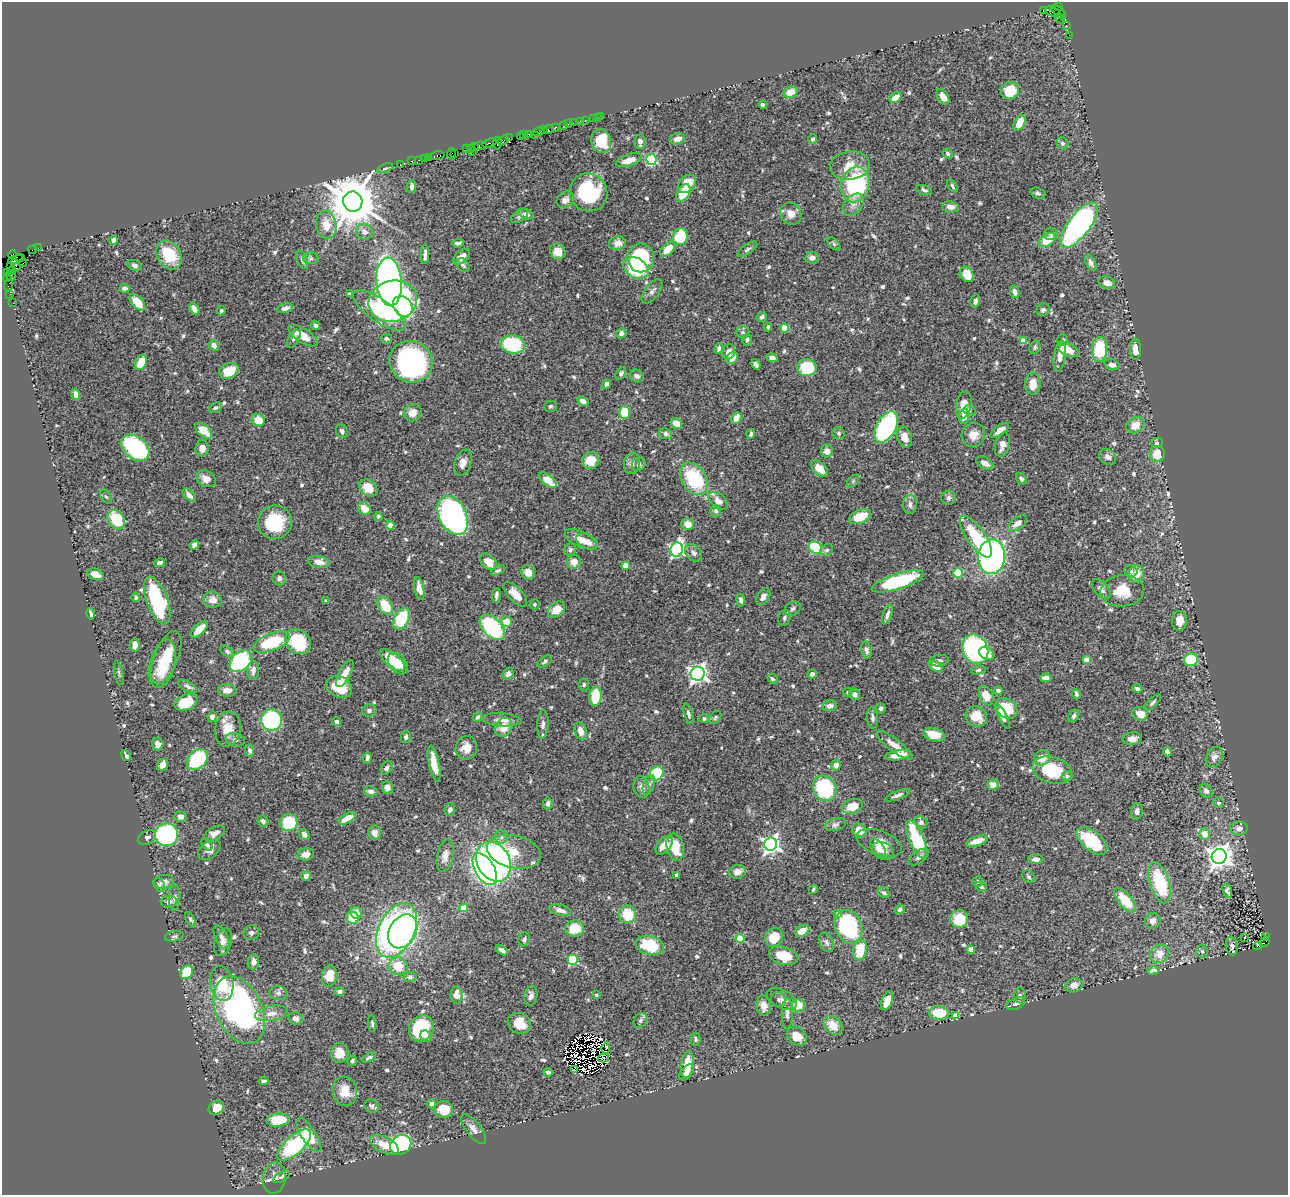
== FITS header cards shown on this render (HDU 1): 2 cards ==
NAXIS1  =                 1286
NAXIS2  =                 1193

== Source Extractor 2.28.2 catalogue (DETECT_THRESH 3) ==
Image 1286 x 1193 px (HDU 1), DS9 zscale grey, 1 PNG px = 1 image px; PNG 1290 x 1197 px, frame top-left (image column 1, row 1193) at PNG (2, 2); each listed source drawn as its Kron ellipse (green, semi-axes under 4 px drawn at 4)
Background 1.05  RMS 0.029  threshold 0.0867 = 3 sigma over >= 5 px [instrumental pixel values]
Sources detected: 677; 8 with non-positive FLUX_AUTO (blend fragments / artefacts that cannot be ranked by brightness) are neither listed nor drawn; of the other 669, the 500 brightest by FLUX_AUTO listed and drawn (169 fainter detections omitted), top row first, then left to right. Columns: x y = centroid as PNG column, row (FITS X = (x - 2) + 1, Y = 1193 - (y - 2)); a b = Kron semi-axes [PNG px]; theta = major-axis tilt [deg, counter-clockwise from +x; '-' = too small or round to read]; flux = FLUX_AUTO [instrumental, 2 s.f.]
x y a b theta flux
1059 6 3 2 - 34
1043 10 3 3 - 450
1058 11 8 3 -31 110
1052 12 8 3 -24 320
1062 15 4 4 - 35
1060 19 5 2 - 47
1066 26 3 2 - 74
1069 35 2 2 - 19
1010 91 9 8 - 55
791 92 7 5 18 29
943 97 8 5 -59 14
895 98 6 4 36 20
763 105 4 3 - 5.1
601 116 2 2 - 11
597 117 2 2 - 24
593 118 2 2 - 6.9
585 120 2 2 - 13
580 121 2 2 - 5.7
573 123 2 2 - 24
1019 123 9 5 61 35
568 124 2 2 - 10
564 126 3 3 - 28
555 127 3 3 - 35
548 129 5 3 - 96
544 130 3 2 - 32
538 132 6 3 15 110
529 134 3 2 - 46
523 135 3 2 - 47
535 135 2 2 - 29
520 137 3 3 - 36
509 138 3 2 - 35
677 139 8 5 14 14
813 139 5 4 - 4.9
503 140 5 3 - 82
601 141 12 10 -72 51
640 141 7 5 81 7.7
489 143 7 3 19 180
497 143 6 3 83 120
1062 143 6 5 - 4.1
480 146 6 3 10 160
474 147 2 2 - 18
466 149 4 2 - 43
470 149 3 2 - 43
472 152 2 2 - 46
455 153 4 3 - 22
451 154 6 3 84 43
948 154 5 4 - 4.9
437 156 8 3 11 120
429 157 3 3 - 54
424 158 2 2 - 30
418 160 2 2 - 17
629 160 13 5 19 26
651 160 5 5 - 160
412 161 3 2 - 37
400 164 2 2 - 21
850 165 20 14 7 39
385 168 8 4 19 3.6
687 184 10 7 45 35
855 184 18 14 75 220
412 186 6 4 87 6.1
952 186 7 3 -55 4
924 190 8 4 -16 4.7
588 192 19 18 - 150
683 193 9 6 59 52
1038 193 7 5 -19 5.6
565 200 9 7 41 9.9
353 202 10 9 - 12000
853 205 12 8 49 14
951 207 8 5 -6 13
526 214 8 5 -23 8.4
791 214 11 10 - 20
519 216 9 5 31 5.4
326 225 14 10 -82 27
1079 225 27 11 53 530
364 232 9 7 -24 12
1051 234 7 6 - 4.8
680 237 8 7 - 81
114 240 4 4 - 8.8
1047 240 9 6 33 45
458 243 6 3 4 5.4
617 243 8 7 - 16
834 244 7 4 -45 3.9
38 248 3 2 - 8
668 249 9 5 44 31
747 249 11 4 36 5.6
33 250 4 2 - 20
558 252 8 7 - 19
425 254 9 3 89 7.5
12 255 4 3 - 47
169 255 15 11 -57 68
462 257 10 5 41 14
311 258 8 6 0 5.3
641 258 14 13 - 160
812 258 6 6 - 12
16 259 9 3 15 11
20 259 3 2 - 6.9
302 260 10 5 -67 4.9
23 262 4 2 - 41
1091 263 8 5 -64 7.4
16 265 6 3 -60 130
134 265 7 5 -21 6.4
463 265 8 5 -46 4.3
10 266 4 3 - 13
16 268 4 3 - 67
636 268 13 9 -31 110
12 271 4 3 - 83
8 273 3 3 - 51
967 274 8 6 -56 36
11 276 4 2 - 39
7 278 4 3 - 31
389 282 24 13 -85 760
1107 283 8 6 -20 13
8 285 6 2 68 16
124 288 5 3 - 5.2
652 291 14 7 52 9.5
1015 292 6 4 -76 11
10 294 2 2 - 11
349 294 4 3 - 3.6
393 301 24 20 15 580
975 301 7 4 76 6
137 302 10 5 -48 28
13 303 2 2 - 10
403 306 11 9 -50 120
285 308 8 5 12 9.8
194 309 7 4 -58 14
379 310 30 11 -35 100
1043 310 7 6 - 5
221 311 5 4 - 3.8
762 317 5 4 - 6.3
315 325 5 4 - 4.9
768 327 4 3 - 3.7
785 328 4 4 - 63
743 332 6 5 - 4
621 333 5 5 - 6.7
303 335 17 7 -33 27
386 338 5 5 - 4.3
294 339 10 5 61 5.3
747 340 6 5 - 3.8
1063 340 5 5 - 4.5
1024 341 4 4 - 29
513 344 12 9 -5 130
214 345 6 5 - 10
1035 347 7 5 64 4.4
719 348 5 4 - 5.1
1135 349 10 5 89 20
1068 350 12 6 -23 26
1099 350 12 7 87 100
729 352 8 6 71 10
1060 356 16 6 82 17
732 358 6 5 - 16
772 358 5 4 - 6.8
141 362 8 5 68 41
411 362 22 20 -26 470
756 364 5 4 - 5.2
1112 365 8 5 -18 9.5
807 368 9 8 - 88
229 371 10 7 23 39
621 374 7 4 59 4.9
637 376 7 6 - 6.6
607 384 4 4 - 8.2
1033 384 11 8 89 29
76 394 6 4 -74 12
583 401 6 4 -29 7.4
964 405 14 7 78 25
550 406 6 5 - 4.1
215 408 7 5 29 5.2
969 410 6 5 - 3.7
624 412 6 5 - 56
413 413 9 8 - 17
964 416 7 5 87 14
736 418 6 5 - 17
258 420 7 6 - 30
676 423 6 5 - 22
1135 425 10 7 32 22
886 427 17 9 61 250
1000 430 11 5 36 15
204 431 10 5 -42 37
342 431 7 5 -63 6.7
839 433 6 6 - 4
665 434 6 5 - 6.1
751 434 5 4 - 3.9
973 435 12 11 - 21
905 437 11 7 -71 19
1157 443 6 5 - 5.4
1002 445 12 7 74 15
135 448 16 11 -40 270
202 448 8 6 86 14
827 451 6 6 - 12
1157 454 8 7 - 31
1108 457 9 7 -38 9.1
591 461 9 8 - 33
463 463 13 8 69 15
632 463 11 8 81 9.8
985 463 9 5 -30 13
639 464 7 6 - 4.6
820 468 10 6 -43 23
206 479 10 7 -27 15
694 479 17 12 -56 130
1021 479 6 4 -56 4.9
548 480 10 5 -37 30
853 481 7 4 46 3.6
368 488 10 7 -41 35
189 495 8 4 -47 9.7
106 497 7 5 -61 3.8
948 498 7 7 - 5.6
718 501 11 7 -41 15
910 504 9 7 89 8.7
364 508 7 5 -41 23
716 511 6 5 - 5.1
453 515 21 13 -63 600
378 516 4 4 - 3.6
860 517 11 6 22 48
116 519 10 8 -60 68
275 522 17 17 - 85
1017 523 11 5 36 15
688 524 6 5 - 19
390 525 4 4 - 26
976 537 24 9 -55 98
581 539 17 7 -25 21
587 542 11 7 -28 15
194 545 5 4 - 8.7
815 547 7 5 -37 120
570 549 6 5 - 4.2
677 549 7 6 - 410
827 550 6 5 - 4.6
694 553 10 7 -48 8.2
992 557 17 13 87 600
319 562 11 6 -8 16
488 562 10 6 -44 23
574 562 7 7 - 15
160 563 5 4 - 7
625 565 4 4 - 35
498 570 7 4 30 3.5
1131 571 7 5 -31 4.5
528 572 7 6 - 18
958 573 4 4 - 89
95 574 8 5 -20 22
1136 574 9 8 - 26
279 578 7 6 - 6.4
898 581 27 8 17 180
419 588 12 5 -77 16
1101 589 12 7 -47 9.2
1122 591 22 15 4 56
515 594 15 7 -46 20
496 595 7 3 87 5.2
763 597 9 6 58 10
136 598 4 4 - 3.6
213 600 9 8 - 12
741 600 6 4 -83 5.9
157 601 25 10 -70 200
326 601 4 3 - 3.8
535 604 5 5 - 4
385 605 10 6 -57 52
556 609 9 7 39 25
793 609 8 6 30 5.7
91 614 6 3 -77 11
887 615 10 4 73 7.2
784 618 8 6 73 5.5
402 619 12 7 62 95
1179 621 10 7 -90 22
506 622 5 5 - 23
492 627 15 9 -47 230
199 629 11 5 43 37
272 642 19 8 21 110
298 642 13 11 -39 99
135 645 6 4 83 12
975 649 15 12 -60 330
866 650 9 5 -79 6
227 651 7 5 -34 5.1
987 653 8 6 -36 31
166 658 28 12 68 59
392 660 15 7 -39 57
1087 660 4 4 - 36
1191 660 7 6 - 71
241 661 13 9 44 200
545 661 8 4 35 4.6
939 661 9 6 6 6.1
163 664 25 12 76 65
398 664 12 8 -50 43
936 666 8 5 -32 16
253 670 9 5 86 10
978 670 7 4 9 4.1
119 673 12 3 -78 3.5
345 674 15 6 62 18
508 674 6 5 - 6.6
698 674 7 7 - 910
812 674 5 4 - 6.6
1046 678 6 4 4 10
772 679 5 4 - 3.6
584 685 6 5 - 3.7
188 686 11 4 -30 6.5
339 687 13 10 -26 51
1137 689 5 4 - 5.2
227 690 9 6 -6 12
998 690 4 4 - 8.3
848 692 5 4 - 3.5
855 694 6 5 - 7.1
1076 694 5 3 - 4.4
595 696 9 6 84 56
986 696 10 6 -66 27
186 702 12 7 23 70
1153 702 10 4 46 4.6
830 706 7 5 10 10
881 708 5 4 - 4.6
1006 708 12 9 -38 65
369 710 7 6 - 6.6
688 714 10 4 -74 4.6
1140 714 8 6 -25 21
1074 716 7 5 56 6.3
212 717 5 4 - 8
478 717 5 4 - 4.6
715 717 7 5 52 3.6
976 717 11 10 - 32
1003 717 13 4 -64 13
704 718 4 4 - 6.1
873 718 11 5 -86 6.3
271 720 10 10 - 220
502 720 20 6 -4 15
337 722 4 4 - 8.6
543 724 14 6 88 9
504 727 10 8 62 29
228 729 17 13 80 34
581 731 9 6 -74 15
934 735 11 6 -14 32
406 737 6 5 - 3.9
1132 739 9 6 3 12
235 740 10 6 -13 7.1
158 744 6 5 - 9
894 745 22 6 -38 24
466 748 12 10 69 21
250 751 6 4 -81 6.1
1167 752 5 4 - 4.4
898 755 13 5 9 28
126 756 6 3 -60 5.2
1214 757 11 7 60 12
367 758 6 4 86 6
1042 758 8 7 - 23
197 759 12 9 44 130
434 764 18 5 -78 34
162 765 6 5 - 14
836 765 5 5 - 12
387 768 7 5 58 7.3
1052 770 20 13 -17 86
657 773 7 6 - 99
1067 776 5 4 - 4.1
649 785 10 5 71 7.1
993 785 5 5 - 15
641 787 11 8 -77 11
387 788 6 5 - 9.4
825 788 13 11 -60 180
371 791 7 5 -11 8.3
1206 791 7 6 - 6.9
898 795 13 4 21 6.8
548 803 6 4 81 6
1219 803 5 5 - 5.1
852 806 10 7 18 36
450 809 6 5 - 6
1137 811 8 6 86 6.5
180 816 6 5 - 9.4
347 818 9 4 29 29
263 821 6 5 - 5.5
921 822 7 5 -44 7
289 823 9 8 - 80
835 824 10 6 16 6.9
1239 828 9 6 -3 9.3
859 830 7 6 - 21
215 833 11 6 27 17
375 833 7 6 - 12
304 834 6 4 -54 8.3
1205 834 6 5 - 21
167 835 11 11 - 360
501 837 7 6 - 6.1
147 838 9 7 25 5.9
916 839 20 7 -67 120
977 841 11 4 18 22
1092 841 18 9 -40 82
879 843 24 12 -21 30
207 844 7 5 -57 6.8
771 844 6 6 - 780
664 845 11 6 50 25
675 847 14 8 -78 46
878 848 11 6 -56 9.7
209 850 13 8 37 11
883 851 11 8 -27 9.8
514 852 27 16 -12 66
306 854 8 6 13 12
445 856 16 8 78 16
1219 856 7 7 - 1700
919 857 11 6 35 7.7
1036 859 7 5 -2 7.4
493 862 21 16 -61 590
485 869 18 9 -60 420
738 872 8 7 - 11
676 875 4 3 - 4.9
306 876 5 5 - 8.6
1029 877 7 5 -45 4.1
978 881 5 5 - 3.6
164 882 10 7 6 11
1160 883 21 9 -73 110
159 885 7 5 -65 4.6
981 887 6 5 - 3.9
813 889 5 3 - 3.7
1227 891 7 4 -73 5.6
884 893 6 5 - 5.3
175 898 13 6 88 8.2
1125 900 15 6 -50 56
169 902 8 6 3 7.4
463 908 4 4 - 43
900 909 5 4 - 4.7
560 910 11 5 -13 10
356 913 6 5 - 21
627 914 9 8 - 59
838 914 4 4 - 16
353 918 6 6 - 54
190 919 8 4 -60 3.9
959 919 9 9 - 57
1153 921 8 7 - 11
849 927 17 13 -71 230
575 929 9 8 - 50
396 930 29 18 63 680
403 931 18 13 60 400
802 931 7 5 32 21
251 933 7 7 - 6
174 936 9 5 10 4.1
221 937 13 6 -64 8.3
1266 937 3 3 - 140
774 938 10 8 56 49
1244 938 3 3 - 3.9
524 939 7 5 70 5
740 939 4 4 - 80
223 942 14 8 71 11
826 942 10 6 -65 6.1
1265 942 6 3 43 110
650 945 15 9 -16 86
1232 946 9 6 -80 7.1
1258 946 4 3 - 110
971 949 4 4 - 20
501 950 7 4 -35 10
860 950 10 6 81 61
1202 951 6 5 - 4.1
1160 954 9 8 - 23
784 956 15 9 -14 49
573 960 5 5 - 160
253 962 7 5 80 9.3
398 966 9 8 - 39
1153 971 6 3 13 8.4
187 972 7 6 - 70
329 976 10 7 82 32
410 977 6 5 - 4.7
222 984 17 11 -81 67
1074 985 8 7 - 13
340 992 5 4 - 6.7
278 993 9 7 -2 6.1
457 995 8 6 -88 18
596 995 3 3 - 4.4
1020 995 8 6 -89 4.5
531 996 10 6 80 9.1
782 999 16 9 -28 12
778 1000 8 7 - 5
887 1001 10 5 70 30
1016 1004 10 5 23 6.2
764 1005 10 7 -85 19
798 1005 6 6 - 32
239 1010 36 23 -66 530
271 1013 16 7 11 17
939 1013 10 6 -4 63
787 1014 15 5 88 10
956 1015 4 4 - 20
296 1018 7 6 - 7.6
640 1020 8 6 53 4.9
519 1023 12 10 -27 39
372 1024 8 4 -85 3.5
833 1025 11 7 -44 28
421 1028 13 12 - 120
426 1036 6 5 - 7.1
797 1036 11 8 -37 26
696 1039 6 5 - 3.6
606 1048 5 2 - 5.2
340 1053 10 8 82 26
369 1058 8 4 27 4.6
603 1058 6 2 17 4.7
352 1061 5 5 - 6.3
687 1064 13 6 82 31
574 1069 4 3 - 11
548 1072 4 3 - 3.9
686 1072 9 5 51 11
264 1081 5 3 - 3.5
345 1091 15 12 -75 35
431 1104 4 4 - 4.9
372 1106 7 6 - 5.3
216 1108 8 6 33 23
444 1109 9 8 - 42
278 1120 11 6 6 69
474 1129 18 7 -53 12
309 1135 20 7 -57 38
294 1145 21 9 42 190
384 1145 15 7 -26 32
401 1145 11 9 33 310
282 1177 9 4 32 5.2
274 1178 15 11 79 16
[169 fainter detections neither listed nor drawn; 8 non-positive-flux detections neither listed nor drawn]